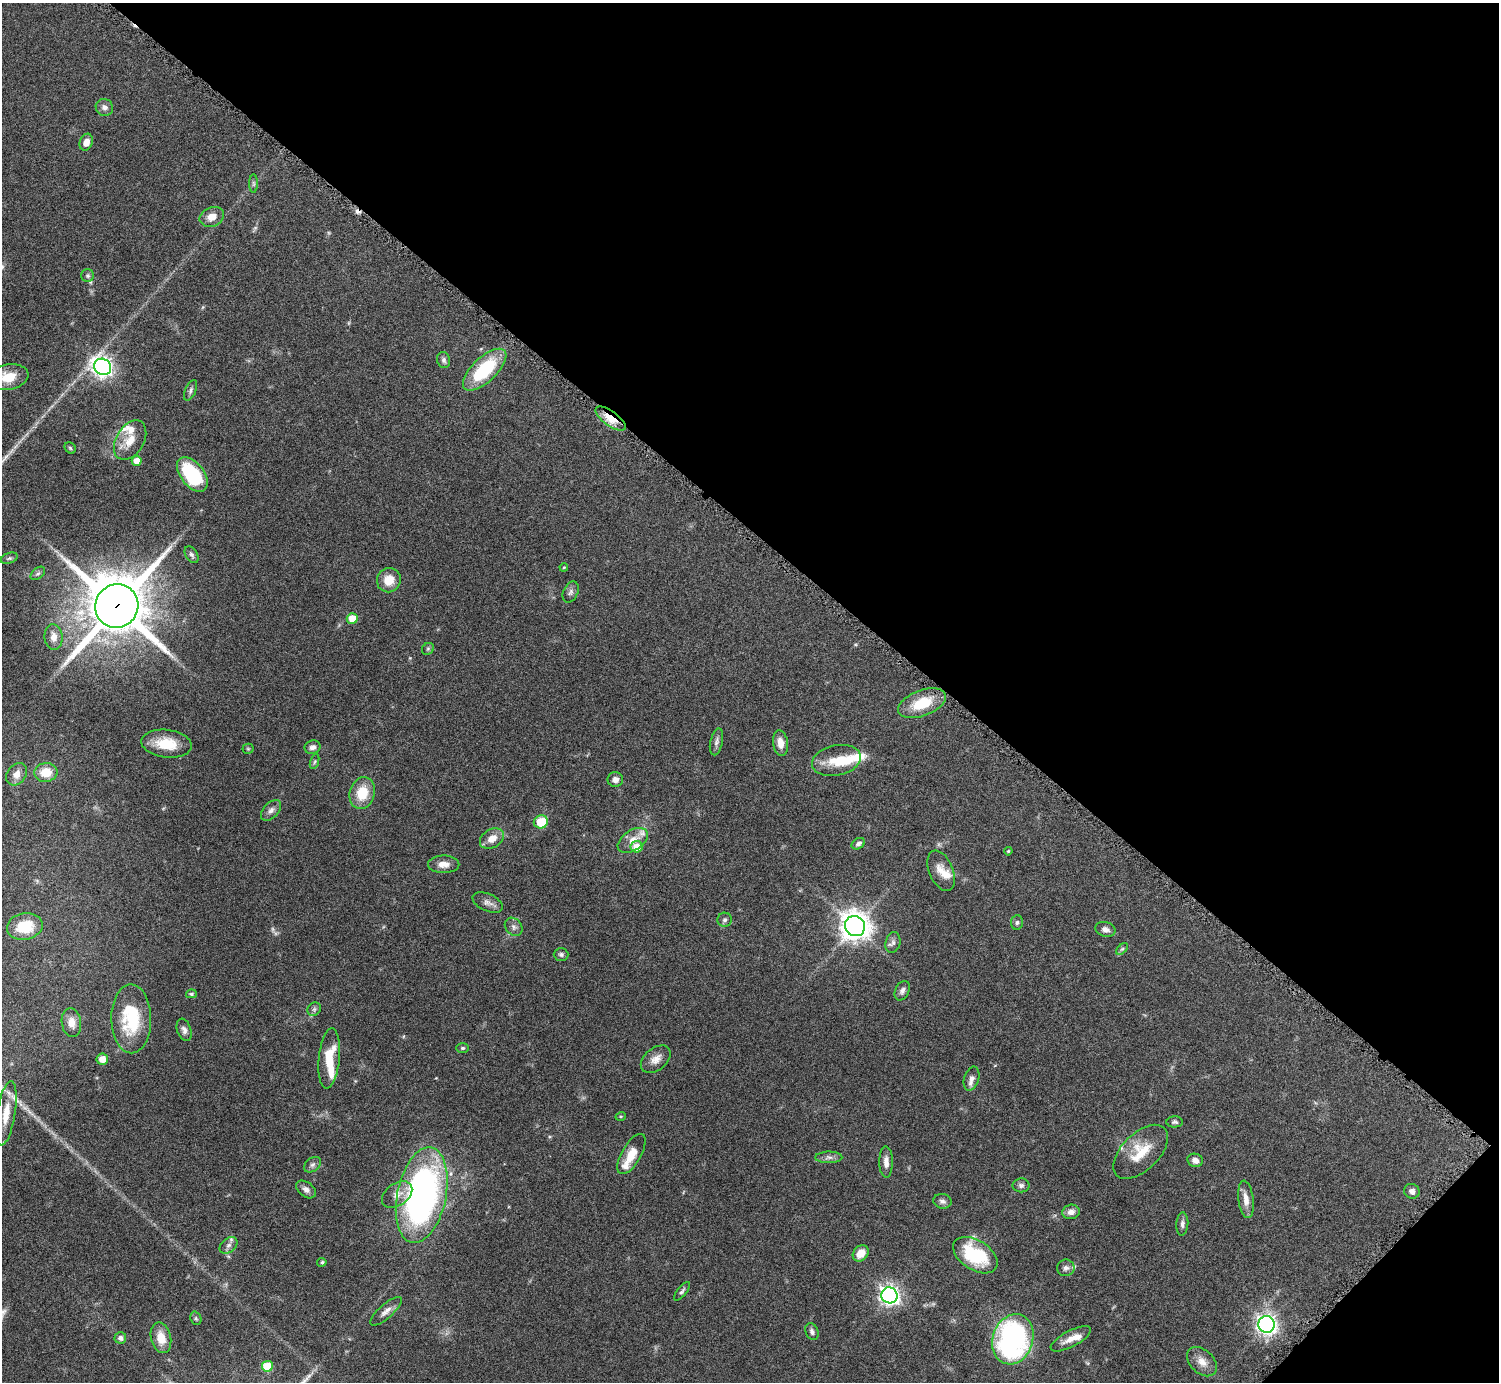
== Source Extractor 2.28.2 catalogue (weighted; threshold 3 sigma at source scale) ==
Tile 8 of 4 x 4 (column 4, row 2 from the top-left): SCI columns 4499-5995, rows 2932-4311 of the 6004 x 6005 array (HDU 1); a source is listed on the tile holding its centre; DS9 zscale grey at full resolution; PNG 1501 x 1384 px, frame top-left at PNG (2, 3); each listed source drawn as its Kron ellipse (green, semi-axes under 4 px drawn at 4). Shown black and unused: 40% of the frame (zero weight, under 4 of 8 exposures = <1% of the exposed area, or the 3 px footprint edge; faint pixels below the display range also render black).
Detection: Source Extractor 2.28.2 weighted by HDU 2 'WHT'; one run over the whole footprint, this tile lists its part. Background 0.0788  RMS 0.0048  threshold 0.0195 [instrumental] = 3 sigma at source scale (4.09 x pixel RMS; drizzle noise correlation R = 1.36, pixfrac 0.8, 0.05/0.05 arcsec/px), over >= 5 px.
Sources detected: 115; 1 too faint to see at this stretch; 1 cosmic-ray / hot-pixel residue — neither listed nor drawn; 11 inside a brighter listed object's ellipse — not listed separately; the other 102 listed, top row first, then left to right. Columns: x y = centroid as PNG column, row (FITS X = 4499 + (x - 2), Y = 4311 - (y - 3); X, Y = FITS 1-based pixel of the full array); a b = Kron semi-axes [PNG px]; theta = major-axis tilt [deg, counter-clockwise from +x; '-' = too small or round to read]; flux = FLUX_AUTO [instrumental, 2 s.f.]
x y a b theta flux
104 107 9 8 - 1.9
86 142 9 6 69 3.4
254 184 9 4 -90 0.87
212 217 12 9 23 4.5
88 276 6 6 - 0.97
444 360 8 6 -76 1.3
103 367 9 8 - 220
485 370 27 12 43 27
8 377 20 12 10 8.6
191 390 11 5 66 1.3
610 419 18 7 -36 6.9
130 440 21 14 59 6.8
70 448 6 5 - 0.61
137 461 5 5 - 4.4
192 474 20 11 -51 28
192 555 9 6 -56 1.2
9 558 9 5 20 0.84
564 567 4 4 - 0.47
38 573 8 5 39 0.93
389 580 12 11 - 6.4
571 592 11 7 65 1.6
117 606 22 21 - 2700
352 619 5 5 - 7.1
54 637 13 9 -83 3.8
428 649 6 5 - 0.72
922 703 25 13 21 13
716 742 13 6 77 1.6
780 743 13 7 -82 4
167 744 25 14 -7 11
312 747 8 7 - 1.7
248 749 5 5 - 0.54
836 760 25 15 12 10
315 762 8 3 71 0.66
46 772 11 9 6 7.8
16 774 12 9 53 3.4
615 780 8 7 - 2.1
362 793 16 12 74 11
271 810 12 7 47 2
541 822 7 6 - 11
492 839 13 9 31 4.5
633 840 17 10 34 5.1
858 844 7 5 30 1.2
637 847 6 6 - 5.7
1008 851 4 3 - 0.41
444 864 16 9 -1 3.5
941 871 21 12 -67 5.2
488 902 16 8 -23 2.5
725 920 7 7 - 1.2
1017 922 7 6 - 1.1
25 926 18 13 10 14
855 926 10 10 - 520
514 927 10 8 -50 1.7
1106 929 10 7 -15 2
893 943 10 7 76 1.7
1122 949 7 4 44 0.72
561 954 7 6 - 1
902 991 10 7 65 1.7
191 994 5 4 - 0.66
314 1009 7 6 - 1
131 1019 34 20 -89 26
71 1022 14 9 -83 4.1
184 1030 11 7 -71 1.8
463 1048 6 5 - 0.78
102 1059 6 5 - 4.1
329 1059 30 10 85 12
656 1059 17 11 39 3.8
971 1079 12 7 72 2.5
6 1113 33 9 81 8.2
621 1116 5 3 - 0.42
1175 1122 8 5 -1 1
1141 1152 34 18 44 13
631 1154 23 9 60 7
829 1157 13 6 1 1.7
1195 1160 8 6 -19 2.3
886 1162 15 7 -89 2.8
313 1165 9 6 38 1.3
1021 1185 8 7 - 1.3
306 1189 11 7 -38 1.9
1412 1191 8 7 - 1.5
397 1195 17 11 37 4.4
422 1195 48 24 78 170
1246 1199 19 7 -82 3.8
942 1201 9 7 -11 1.5
1071 1212 9 7 12 2.3
1182 1224 11 6 85 1.5
229 1245 10 7 39 1.7
861 1253 9 7 48 5.1
975 1255 24 15 -33 28
322 1262 4 4 - 0.79
1066 1268 9 8 - 1.7
682 1291 11 4 50 1.1
889 1295 8 8 - 200
386 1311 20 7 42 2.9
196 1318 7 5 -69 0.78
1267 1324 8 8 - 190
812 1332 9 6 -65 1.4
120 1338 6 5 - 1.7
161 1338 15 10 -77 6.5
1013 1339 26 20 72 110
1071 1339 22 8 28 4.7
1202 1362 17 11 -44 4.3
267 1366 5 5 - 13
Overlapping masked pixels (flux is a lower limit): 2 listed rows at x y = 610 419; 117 606
Isophote crosses this tile's border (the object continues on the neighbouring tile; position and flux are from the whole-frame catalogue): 2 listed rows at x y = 8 377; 1013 1339